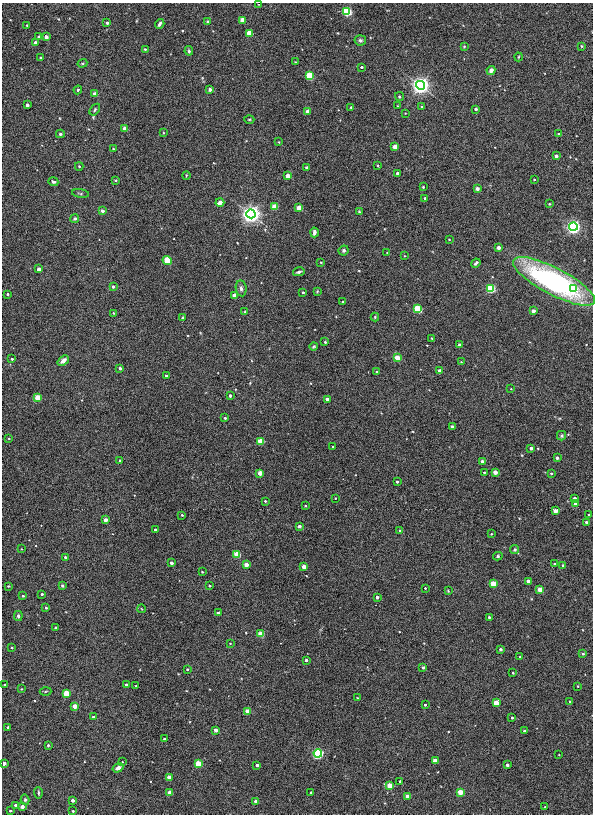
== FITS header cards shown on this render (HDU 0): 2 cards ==
NAXIS1  =                  591
NAXIS2  =                  812

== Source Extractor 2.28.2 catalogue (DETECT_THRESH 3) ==
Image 591 x 812 px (HDU 0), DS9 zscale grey, 1 PNG px = 1 image px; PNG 595 x 816 px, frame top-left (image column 1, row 812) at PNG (2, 3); each listed source drawn as its Kron ellipse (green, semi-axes under 4 px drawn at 4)
Background 0.00242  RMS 0.055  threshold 0.166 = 3 sigma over >= 5 px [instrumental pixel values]
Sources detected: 222; all 222 listed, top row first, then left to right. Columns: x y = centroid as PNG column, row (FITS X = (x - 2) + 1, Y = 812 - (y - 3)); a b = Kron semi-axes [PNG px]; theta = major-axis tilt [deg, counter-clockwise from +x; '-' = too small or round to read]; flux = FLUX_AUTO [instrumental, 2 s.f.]
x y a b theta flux
258 4 2 2 - 2.3
347 11 4 4 - 500
243 20 4 3 - 54
208 22 3 3 - 10
107 23 3 3 - 14
160 24 5 3 - 11
27 25 3 3 - 3.6
249 33 4 3 - 120
39 37 3 3 - 17
46 37 3 3 - 32
360 40 6 5 - 8.8
35 42 3 3 - 9.3
464 46 4 4 - 3.2
581 46 4 3 - 3.1
145 49 3 3 - 4.5
189 51 5 3 - 5.6
518 57 4 3 - 3.2
41 58 3 3 - 6.7
295 62 2 2 - 2.6
82 63 5 4 - 4.4
362 67 3 2 - 5
491 70 4 4 - 17
309 76 4 4 - 280
420 85 4 4 - 4200
210 89 3 3 - 20
78 90 4 4 - 4.6
95 94 4 4 - 13
399 97 4 4 - 4.5
27 105 3 3 - 17
397 106 4 2 - 2.5
351 107 4 3 - 3.7
422 107 3 3 - 5.7
476 109 3 3 - 9.1
95 110 6 4 54 5.7
308 111 3 3 - 36
405 113 3 3 - 2.1
249 119 5 3 - 3.9
125 129 3 3 - 48
163 133 4 3 - 2.8
60 134 4 3 - 6.2
559 134 3 3 - 5.5
279 142 2 2 - 2.7
395 147 4 3 - 60
113 149 2 2 - 2.5
556 156 3 3 - 18
377 165 3 2 - 3.6
79 166 4 4 - 3.6
307 168 3 3 - 15
397 173 3 3 - 13
186 175 4 2 - 3.1
288 176 3 3 - 62
534 179 3 2 - 3.5
116 180 3 2 - 4.6
53 182 5 3 - 6.4
423 187 3 3 - 4.1
477 188 3 3 - 23
80 193 8 3 -9 4.5
425 198 3 3 - 8.1
220 202 4 3 - 33
549 204 3 2 - 4
275 207 4 3 - 100
299 208 4 3 - 96
102 211 3 3 - 19
359 211 3 3 - 3.7
251 214 4 4 - 4700
75 219 4 3 - 6.3
573 227 4 4 - 2200
314 232 5 3 - 13
449 239 2 2 - 2.5
498 248 3 3 - 27
344 250 5 5 - 8.5
387 253 3 2 - 2
405 256 3 3 - 3.1
167 260 5 4 - 240
321 262 3 2 - 3.1
476 263 5 3 - 9.5
39 269 4 3 - 17
299 272 6 3 14 7.8
554 281 45 13 -28 870
113 287 3 3 - 12
241 288 8 5 -81 11
490 288 4 4 - 530
574 288 3 3 - 26
317 291 3 2 - 2.9
303 292 3 2 - 5.5
7 294 3 3 - 6.7
234 295 3 3 - 31
343 302 3 2 - 3.9
418 309 4 4 - 340
533 311 3 3 - 24
245 312 3 2 - 3.2
113 313 4 3 - 3.2
375 317 4 4 - 4.3
183 318 4 3 - 5.6
432 338 3 2 - 3.5
325 342 3 3 - 5
459 345 3 3 - 15
314 346 4 3 - 4.8
397 358 4 3 - 100
12 359 3 3 - 7.6
63 360 6 4 39 22
461 362 3 2 - 2.8
120 368 3 3 - 15
440 371 3 3 - 43
377 372 3 2 - 4.7
166 376 3 3 - 11
511 389 3 2 - 2.3
230 396 3 3 - 12
38 398 4 4 - 130
327 399 4 3 - 26
225 418 3 3 - 6.9
452 427 4 3 - 6.8
561 436 5 4 - 5.4
9 438 3 3 - 3.1
261 441 4 4 - 150
333 447 3 3 - 4.9
531 448 3 3 - 15
557 458 3 3 - 14
120 460 3 3 - 5.1
482 462 3 3 - 23
484 472 3 2 - 3.5
495 472 3 3 - 42
260 473 3 3 - 54
551 473 3 3 - 5.3
397 482 3 3 - 7.4
335 498 2 2 - 2
575 499 4 3 - 21
265 501 3 3 - 4.2
575 504 3 3 - 32
305 506 3 2 - 3.8
555 511 4 3 - 37
182 515 3 3 - 4
589 515 3 2 - 3.5
105 520 3 3 - 27
586 522 3 3 - 7
299 526 3 3 - 14
155 530 3 3 - 11
400 531 4 3 - 5.7
491 534 3 3 - 2.6
21 549 3 2 - 2.3
515 550 4 4 - 5.7
237 554 4 4 - 140
498 556 5 4 - 5.2
65 557 3 3 - 8.3
171 563 3 3 - 18
555 564 3 3 - 7.9
246 565 4 3 - 36
563 565 3 3 - 5.8
304 567 3 3 - 57
202 572 3 2 - 3.4
528 581 3 3 - 31
493 584 4 4 - 110
8 586 3 3 - 3.5
62 586 4 3 - 5.8
209 586 3 2 - 4
425 588 3 3 - 3.6
540 590 4 3 - 65
448 591 4 3 - 3.5
42 594 3 3 - 8.7
23 596 3 3 - 4.5
377 597 3 3 - 12
46 608 3 3 - 5.5
142 609 4 2 - 2.5
218 613 3 3 - 8.6
18 616 5 4 - 8.2
489 617 3 3 - 5
56 628 3 3 - 7.5
261 634 4 4 - 100
230 643 2 2 - 2.6
12 648 3 3 - 6.4
500 649 3 3 - 11
583 654 4 4 - 3.8
520 657 4 2 - 2.6
306 660 3 3 - 10
423 668 3 3 - 8.9
187 669 3 3 - 5.9
513 673 3 3 - 3.6
126 684 3 3 - 4.8
5 685 3 2 - 4.7
136 686 2 2 - 3.1
578 686 3 2 - 2.3
21 689 2 2 - 3.2
45 691 6 3 1 4
66 693 4 4 - 150
357 698 4 3 - 3.1
570 701 3 2 - 3.6
496 703 4 4 - 81
425 705 3 3 - 5.2
75 706 3 3 - 58
247 711 4 3 - 45
93 717 3 3 - 6.3
512 718 3 3 - 4.9
8 727 3 3 - 5.4
216 730 3 3 - 24
524 731 3 3 - 4.2
164 739 3 2 - 4.1
48 745 3 3 - 3.7
318 753 4 4 - 940
559 755 3 2 - 2.2
435 761 4 3 - 72
122 762 3 3 - 2.5
4 763 3 3 - 44
198 764 4 4 - 180
257 765 3 3 - 10
507 765 3 3 - 9.8
118 768 6 4 34 17
169 777 3 3 - 50
400 781 3 3 - 6.3
390 786 4 4 - 85
460 792 4 3 - 73
38 793 6 3 -86 5.1
170 793 3 3 - 59
311 793 3 3 - 4.8
407 796 3 3 - 26
25 800 5 4 - 6
73 800 3 3 - 18
255 801 3 3 - 18
16 805 3 3 - 14
22 806 3 3 - 27
545 807 3 2 - 2.5
10 811 3 2 - 5
73 811 3 3 - 5.1
At the frame edge (FLAGS 8, measured only in part): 2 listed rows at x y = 258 4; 4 763